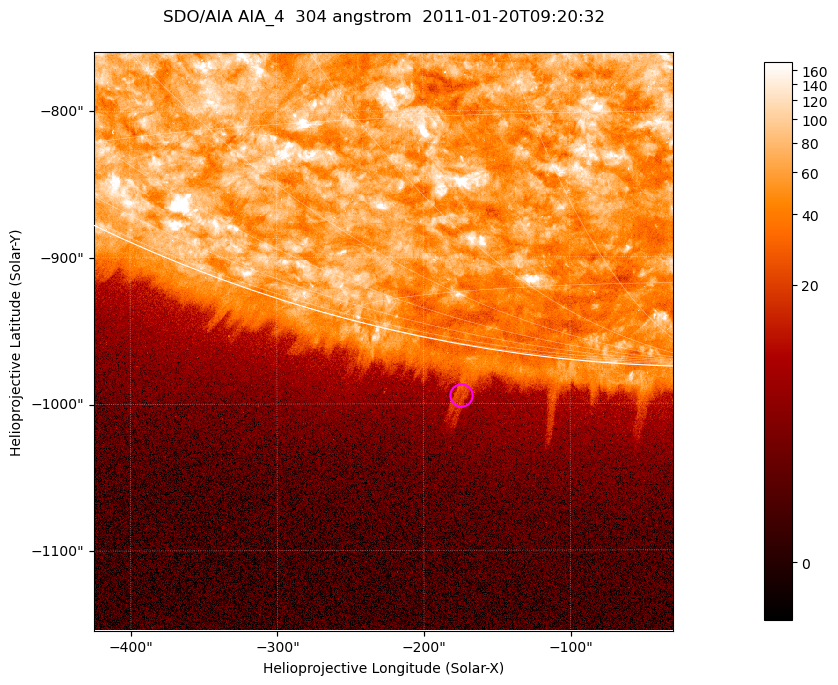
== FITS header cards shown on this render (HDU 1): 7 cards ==
TELESCOP= 'SDO/AIA '           / For AIA: SDO/AIA
INSTRUME= 'AIA_4   '           / For AIA: AIA_ATA1, AIA_ATA2, AIA_ATA3 or AIA_AT
WAVELNTH=                  304 / [angstrom] Wavelength
WAVEUNIT= 'angstrom'           / Wavelength unit: angstrom
DATE-OBS= '2011-01-20T09:20:32.131' / [ISO] Date when observation started; ISO 8
CTYPE1  = 'HPLN-TAN'           / CTYPE1; Typically HPLN
CTYPE2  = 'HPLT-TAN'           / CTYPE2; Typically HPLT

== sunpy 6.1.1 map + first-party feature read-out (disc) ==
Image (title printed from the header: SDO/AIA AIA_4  304 angstrom  2011-01-20T09:20:32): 658 x 658 px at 0.6 arcsec/px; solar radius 975 arcsec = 1625 px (partial field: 2.4% of the solar disc is inside the frame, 46% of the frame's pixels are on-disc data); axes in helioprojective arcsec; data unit not stated in the header (colour bar unlabelled)
Orientation: roll -0.132 deg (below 1 deg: not rotated)
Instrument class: DISC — disc imager (sunpy class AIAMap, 304 A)
Bright regions (active regions / flare kernels): reference = the on-disc median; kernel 5 px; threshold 5 sigma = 111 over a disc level ~60.9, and >= 1.15x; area >= 432 px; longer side >= 8 px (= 4.8 arcsec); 0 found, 0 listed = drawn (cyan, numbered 1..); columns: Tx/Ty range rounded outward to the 2 arcsec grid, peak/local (2 s.f.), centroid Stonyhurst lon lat
Off-limb structures (1.02-1.3 R_sun): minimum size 216 px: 7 found; the strongest spans PA ~170 deg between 1.02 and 1.06 R_sun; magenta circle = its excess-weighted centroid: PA ~170 deg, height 1.04 R_sun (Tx ~-174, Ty ~-994 arcsec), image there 2.3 x the reference